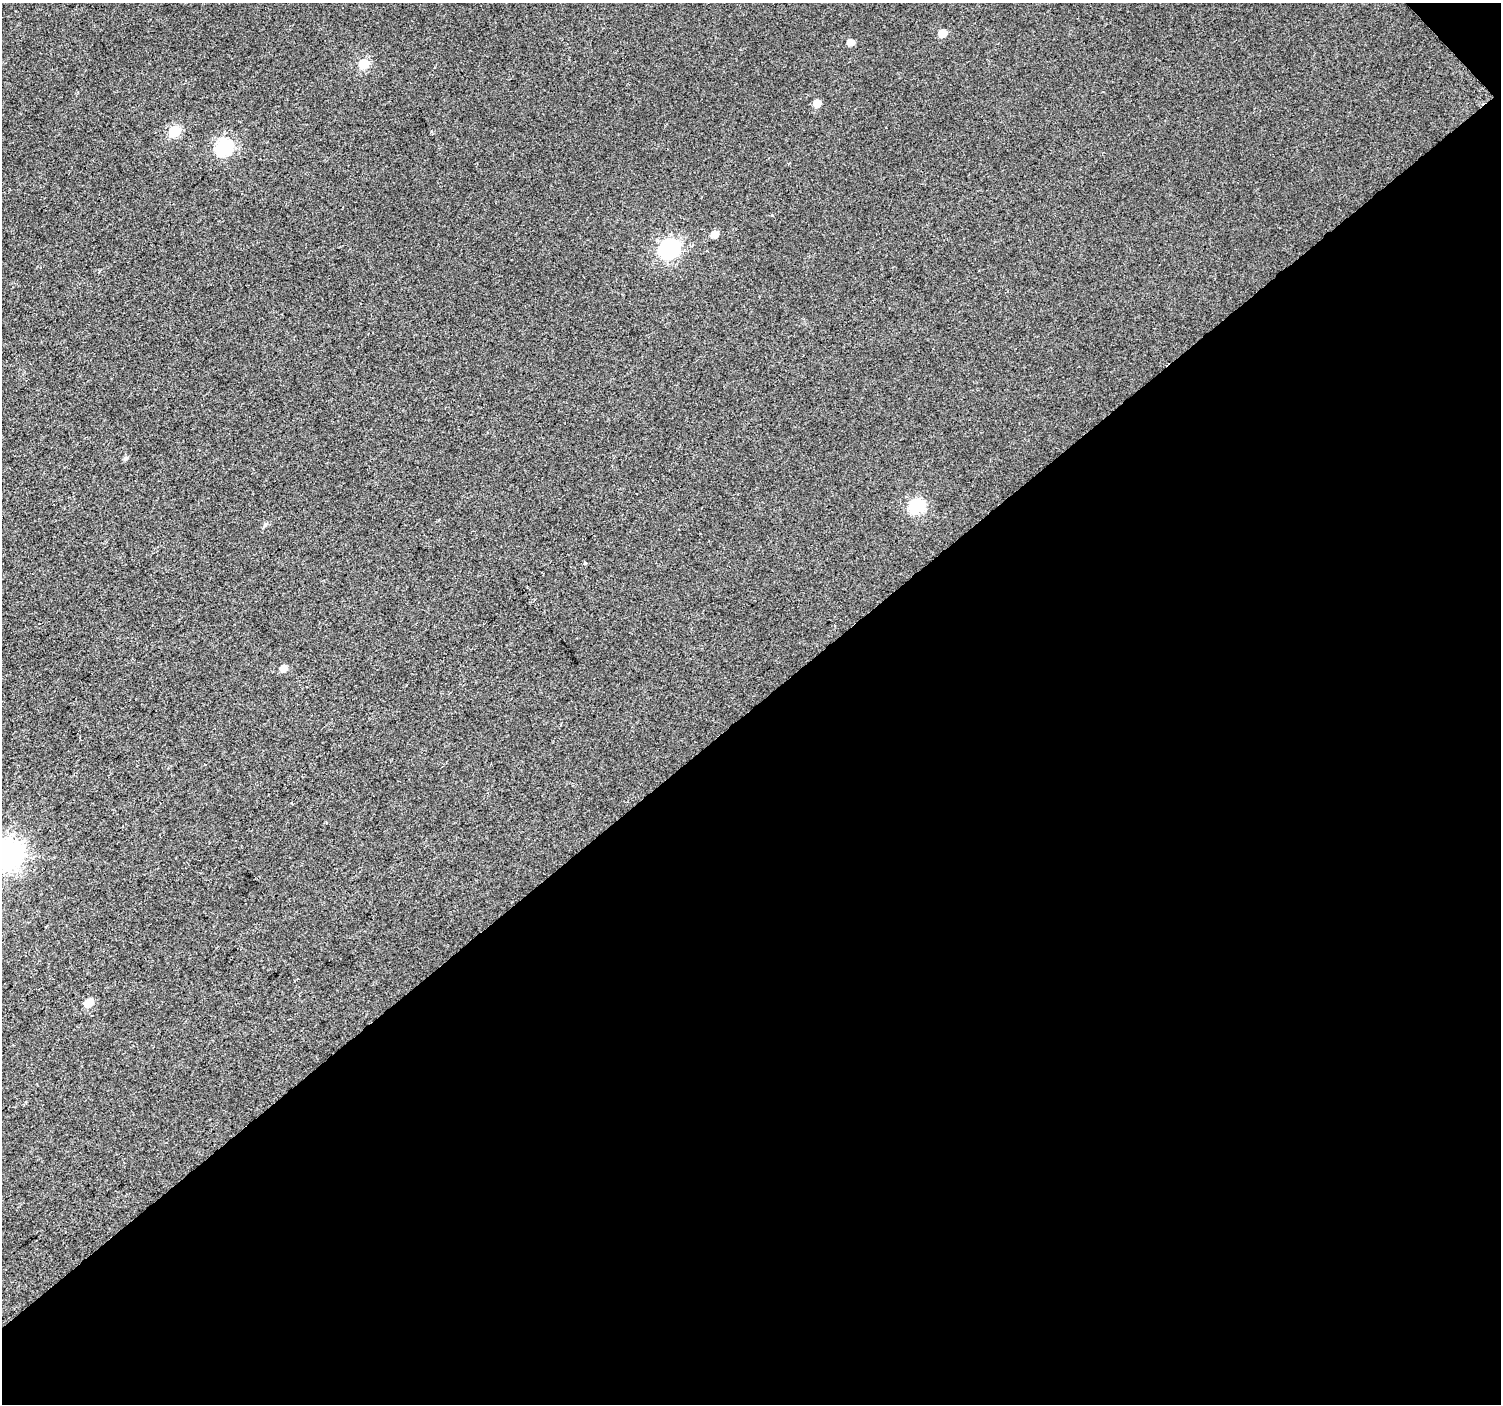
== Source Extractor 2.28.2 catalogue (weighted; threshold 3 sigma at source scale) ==
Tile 4 of 2 x 2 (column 2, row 2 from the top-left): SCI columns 1500-2998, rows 99-1500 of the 2998 x 2983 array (HDU 1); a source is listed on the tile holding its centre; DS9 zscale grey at full resolution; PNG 1503 x 1406 px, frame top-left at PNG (2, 3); no overlay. Shown black and unused: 50% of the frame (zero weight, under 2 of 3 exposures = <1% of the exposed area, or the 3 px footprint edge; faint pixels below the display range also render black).
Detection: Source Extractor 2.28.2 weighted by HDU 2 'WHT'; one run over the whole footprint, this tile lists its part. Background 0.0182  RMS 0.0079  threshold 0.0355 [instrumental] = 3 sigma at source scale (4.5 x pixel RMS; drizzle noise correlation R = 1.50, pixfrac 1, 0.0396/0.0396 arcsec/px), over >= 5 px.
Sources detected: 15; all 15 listed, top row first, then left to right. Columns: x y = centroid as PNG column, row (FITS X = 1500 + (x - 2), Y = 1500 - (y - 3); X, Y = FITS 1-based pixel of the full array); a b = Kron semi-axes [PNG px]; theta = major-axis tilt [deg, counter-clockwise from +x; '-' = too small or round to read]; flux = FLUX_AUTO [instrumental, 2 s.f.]
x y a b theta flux
942 33 6 5 - 12
851 42 6 5 - 5.2
364 64 6 6 - 32
817 103 6 6 - 9
174 131 6 6 - 47
224 147 8 7 - 140
714 234 6 5 - 6.7
670 248 9 8 - 240
125 458 6 5 - 2.1
917 506 8 7 - 92
585 563 3 3 - 2.4
284 668 6 5 - 7.6
9 853 10 10 - 730
46 926 3 2 - 0.91
89 1003 7 6 - 15
Isophote crosses this tile's border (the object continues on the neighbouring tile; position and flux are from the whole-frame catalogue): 1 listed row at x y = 9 853
Unlisted compact peaks at least as high as the median listed source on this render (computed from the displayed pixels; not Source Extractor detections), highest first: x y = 772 215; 265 525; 431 131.